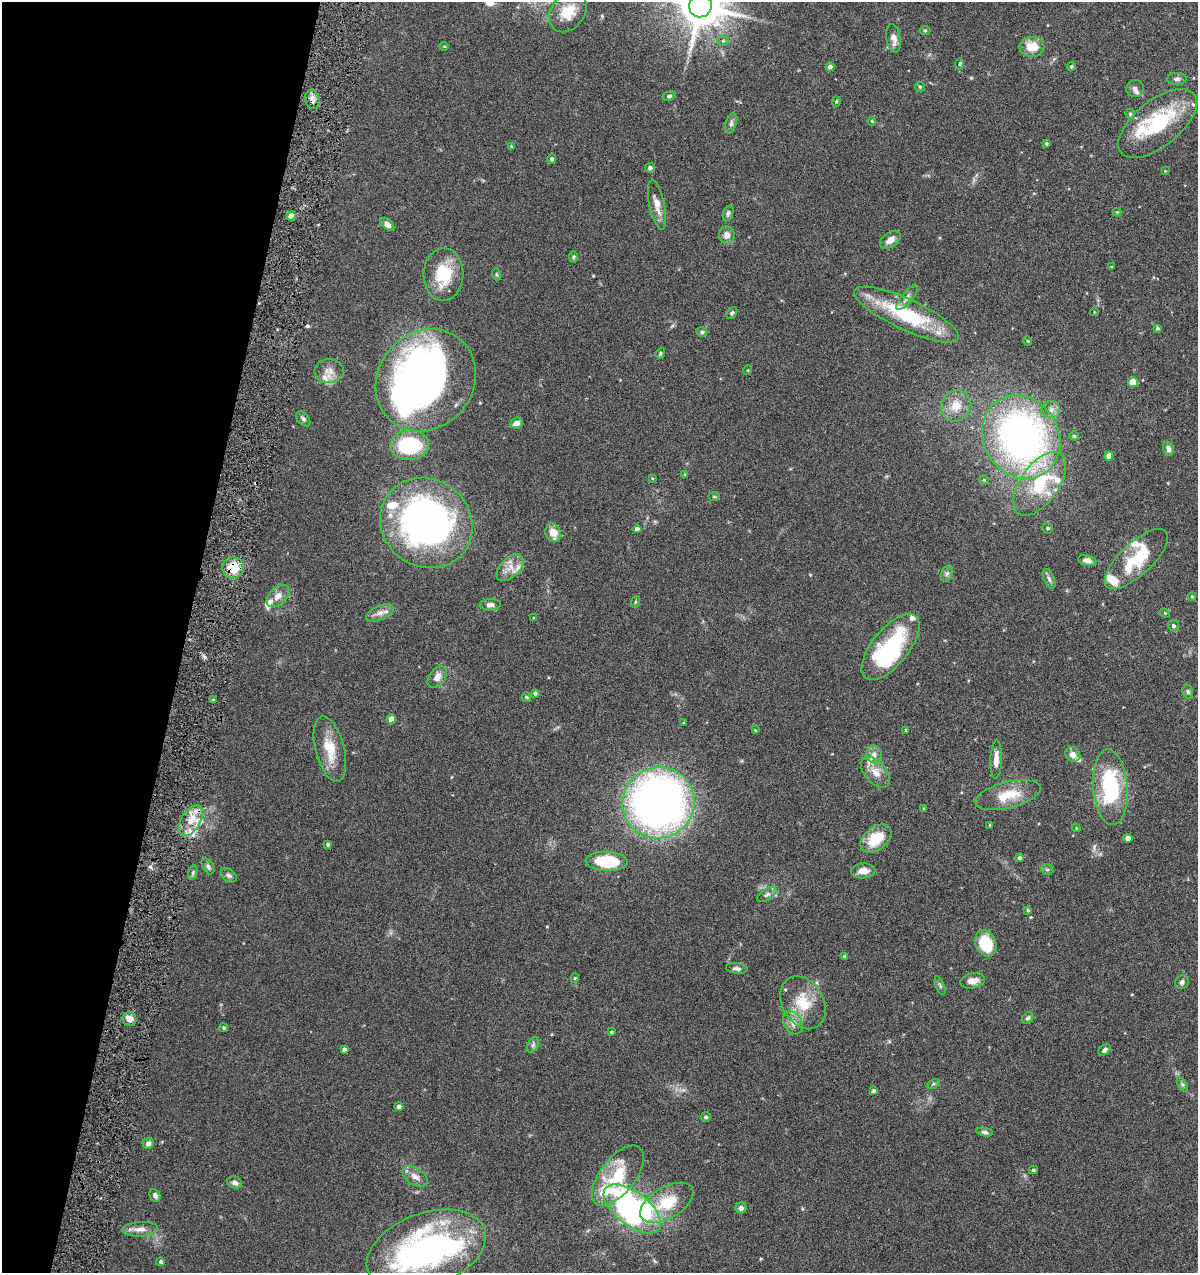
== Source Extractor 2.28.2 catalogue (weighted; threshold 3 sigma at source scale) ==
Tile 9 of 4 x 4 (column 1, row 3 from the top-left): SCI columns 123-1318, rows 1273-2543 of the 5147 x 5088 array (HDU 1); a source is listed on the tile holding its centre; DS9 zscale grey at full resolution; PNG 1200 x 1275 px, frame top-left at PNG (2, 2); each listed source drawn as its Kron ellipse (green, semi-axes under 4 px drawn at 4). Shown black and unused: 15% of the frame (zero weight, under 4 of 8 exposures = <1% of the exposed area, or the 3 px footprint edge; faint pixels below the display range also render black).
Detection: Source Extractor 2.28.2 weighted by HDU 2 'WHT'; one run over the whole footprint, this tile lists its part. Background 0.0995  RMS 0.0049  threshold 0.0201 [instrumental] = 3 sigma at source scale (4.09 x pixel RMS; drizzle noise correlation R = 1.36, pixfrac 0.8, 0.05/0.05 arcsec/px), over >= 5 px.
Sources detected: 173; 8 inside a brighter object's white glare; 1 cosmic-ray / hot-pixel residue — neither listed nor drawn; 16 inside a brighter listed object's ellipse — not listed separately; the other 148 listed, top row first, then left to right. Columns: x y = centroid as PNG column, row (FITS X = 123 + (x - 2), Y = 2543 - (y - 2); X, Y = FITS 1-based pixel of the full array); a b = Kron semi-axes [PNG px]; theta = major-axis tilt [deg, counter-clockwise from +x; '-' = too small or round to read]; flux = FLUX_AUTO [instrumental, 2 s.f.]
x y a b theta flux
700 6 12 11 - 1700
568 12 22 16 53 9.8
925 30 5 3 - 0.47
893 38 14 7 -80 3.3
723 41 5 5 - 0.66
444 46 4 3 - 0.36
1032 47 12 10 0 7.4
960 64 6 4 89 0.53
1071 66 4 3 - 0.5
830 67 4 4 - 2.6
1177 79 10 6 2 1.3
920 87 5 4 - 0.51
1135 88 8 8 - 1.6
669 96 7 4 15 0.88
312 99 10 7 -74 2.6
836 101 5 4 - 0.63
1130 114 5 4 - 0.73
872 121 4 3 - 0.46
731 123 10 5 75 1.1
1158 124 47 23 39 33
1046 144 3 3 - 0.61
511 146 3 3 - 0.44
552 159 5 4 - 1.2
650 168 5 4 - 1.3
1165 171 3 3 - 0.26
657 205 25 7 -78 4.5
1117 212 4 4 - 0.39
728 213 8 5 70 1.1
291 216 4 4 - 5.5
387 224 8 5 -41 2.5
727 235 9 8 - 2.6
890 240 11 7 34 3
573 257 6 4 88 0.58
1112 267 3 3 - 0.52
443 274 26 20 88 17
496 274 6 4 -71 0.54
907 297 15 5 51 2
1094 312 4 3 - 0.36
732 313 6 4 52 0.83
906 315 57 15 -25 35
1157 328 4 3 - 0.74
702 332 5 4 - 0.82
1028 341 5 3 - 0.34
660 353 6 4 70 0.61
748 370 4 3 - 0.35
329 371 15 12 1 3.9
426 380 53 47 50 190
1133 382 5 5 - 10
956 406 16 14 64 6.8
1051 410 9 8 - 2.5
303 419 9 5 -48 1.1
517 423 7 5 19 2.5
1074 436 4 4 - 0.56
1021 437 43 37 -59 190
410 445 19 15 4 34
1168 449 7 5 -72 1.6
1109 456 4 4 - 3.1
685 475 4 3 - 0.57
652 478 4 3 - 0.34
984 480 5 5 - 0.56
1040 484 36 19 55 27
714 496 6 3 -2 0.46
426 523 48 43 -38 170
1047 528 5 5 - 0.8
637 529 4 4 - 2.2
553 533 9 7 -69 4.8
1136 559 40 16 43 19
1087 561 9 5 -17 2
233 568 11 10 - 9
510 568 16 9 46 4.5
947 574 8 5 63 1.2
1049 579 10 5 -65 1.3
278 596 13 8 44 3.4
1192 596 4 4 - 0.49
635 602 6 4 72 0.49
490 605 11 5 3 1.7
380 613 15 7 23 2.7
1165 613 5 4 - 0.49
534 618 3 3 - 0.42
1173 626 6 5 - 1.1
891 647 40 18 51 37
437 677 12 8 53 3
1188 692 7 5 -74 0.9
535 693 4 3 - 0.87
526 697 5 4 - 0.5
213 700 4 3 - 0.63
391 719 4 4 - 3.7
684 723 3 3 - 0.37
755 730 3 3 - 0.33
906 730 4 3 - 0.52
330 749 33 14 -75 12
874 754 9 7 -77 2.1
1073 754 8 7 - 2.7
996 759 19 5 88 3.7
876 772 18 11 -49 5.3
1110 787 38 17 -85 40
1008 795 33 13 14 12
658 803 36 35 - 240
924 808 3 2 - 0.39
191 821 17 9 59 7.1
990 825 3 3 - 0.5
1076 828 4 4 - 0.44
1128 838 4 4 - 3.1
876 839 17 11 37 13
328 844 4 4 - 0.84
1019 858 4 4 - 1.3
607 861 21 9 -2 21
208 866 9 5 -59 1.2
1047 869 6 5 - 0.87
863 871 12 7 3 3.9
193 873 7 4 71 0.76
228 875 9 6 -33 1.3
767 895 11 5 33 1.4
1028 910 4 3 - 0.58
986 943 14 10 -67 17
845 956 4 3 - 1.2
737 968 11 5 -8 1.3
575 978 4 4 - 0.46
973 981 12 7 10 3.4
1182 982 7 6 - 1.3
940 986 10 4 -68 0.8
803 1003 28 20 -60 14
1028 1018 6 5 - 0.92
130 1019 7 6 - 3.7
793 1023 12 9 -61 3.2
224 1028 4 4 - 0.81
611 1032 4 3 - 0.55
533 1045 8 5 65 1.1
344 1049 4 3 - 1.1
1104 1050 7 4 40 1.2
933 1084 7 4 26 0.63
1182 1084 7 4 -58 0.87
873 1090 4 3 - 0.97
399 1106 4 4 - 1.4
706 1117 5 4 - 0.95
985 1132 8 4 -10 1
148 1143 5 5 - 1.5
1033 1170 5 4 - 0.72
415 1176 14 8 -32 3.2
618 1176 35 17 52 19
235 1182 7 6 - 1.6
155 1195 7 5 -65 1.1
667 1203 29 15 30 15
741 1208 5 5 - 1.5
632 1209 34 16 -37 140
140 1229 18 7 4 3.5
426 1250 62 36 20 130
161 1262 4 4 - 0.91
Overlapping masked pixels (flux is a lower limit): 3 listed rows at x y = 312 99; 233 568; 191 821
Isophote crosses this tile's border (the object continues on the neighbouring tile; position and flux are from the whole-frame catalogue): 1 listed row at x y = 700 6
Unlisted compact peaks at least as high as the median listed source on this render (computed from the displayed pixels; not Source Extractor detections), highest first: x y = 150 867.